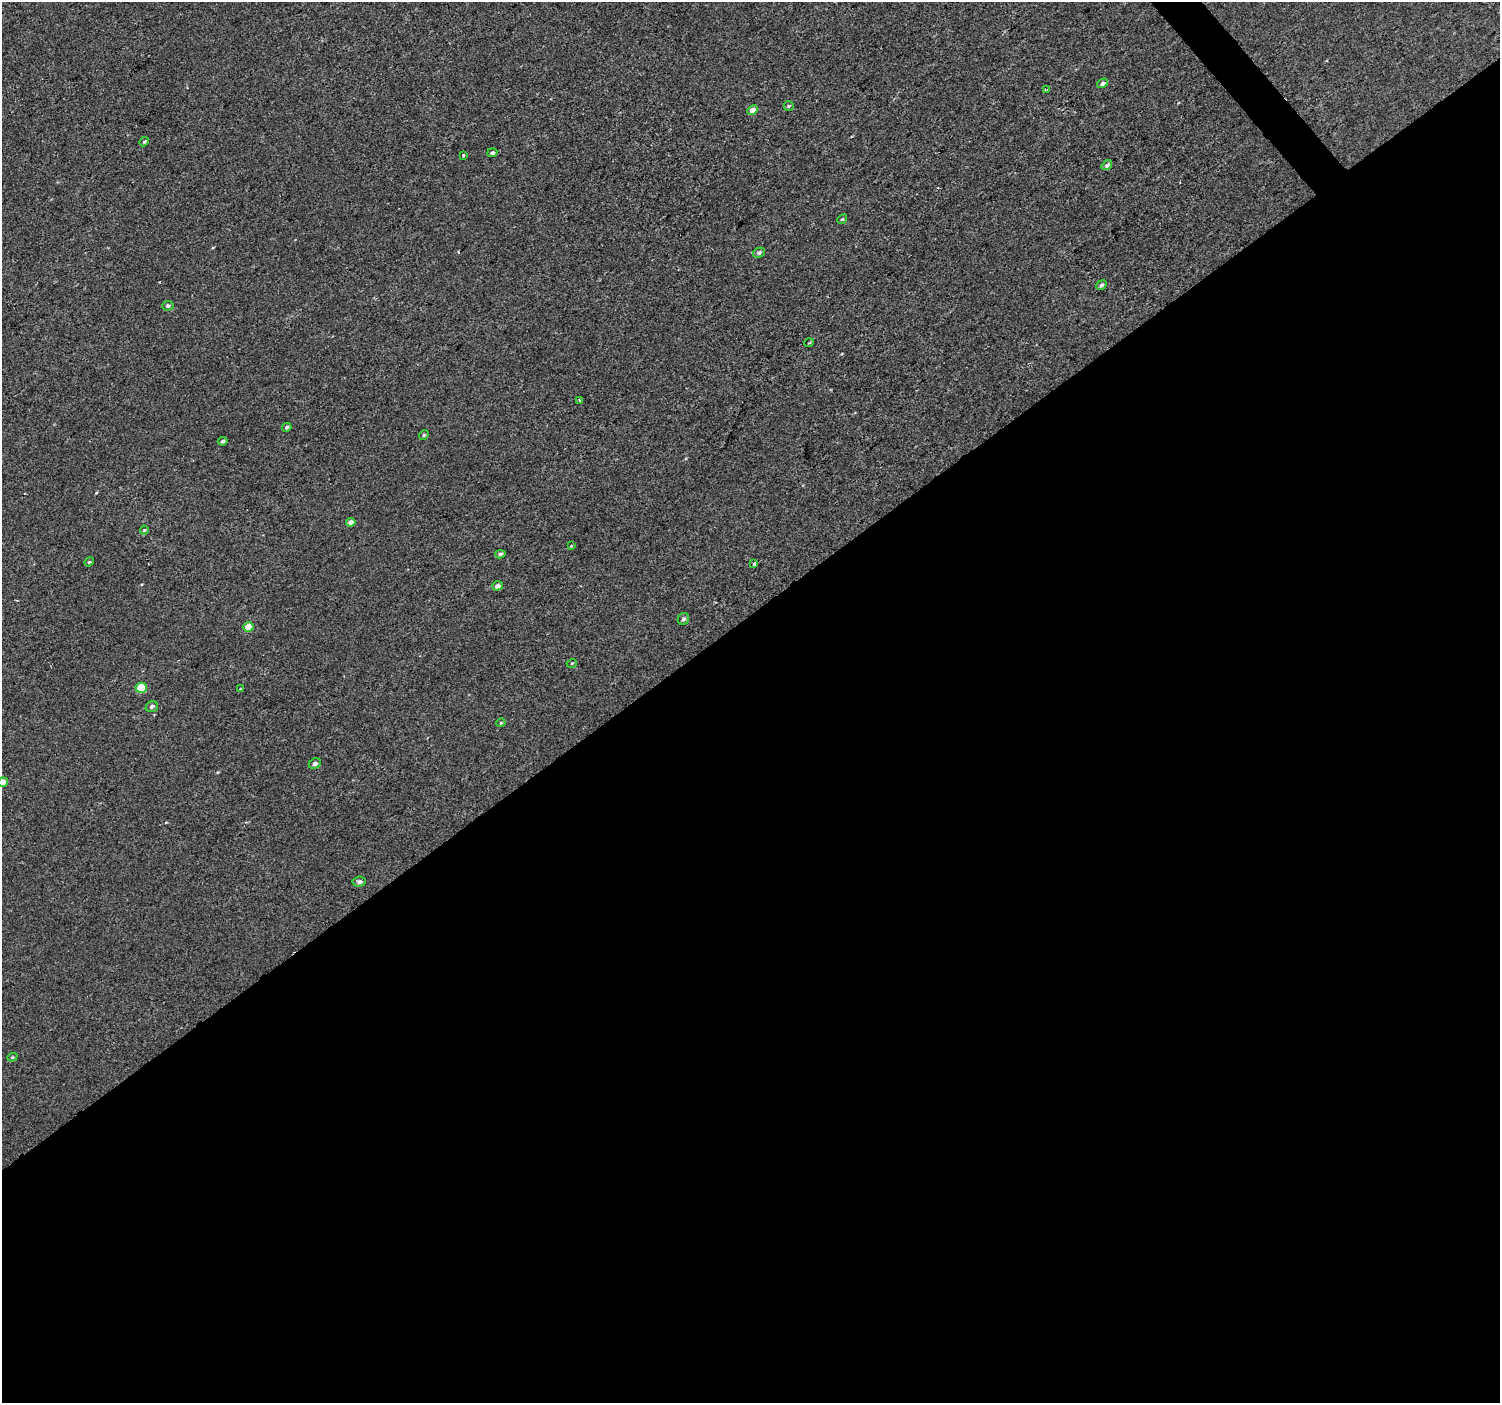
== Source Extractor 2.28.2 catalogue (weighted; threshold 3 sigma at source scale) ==
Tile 15 of 4 x 4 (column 3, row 4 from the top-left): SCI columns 2999-4496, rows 203-1603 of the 5993 x 5943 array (HDU 1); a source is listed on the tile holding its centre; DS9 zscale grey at full resolution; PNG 1502 x 1405 px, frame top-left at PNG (2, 2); each listed source drawn as its Kron ellipse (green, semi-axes under 4 px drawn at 4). Shown black and unused: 57% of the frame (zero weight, under 2 of 3 exposures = <1% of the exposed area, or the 3 px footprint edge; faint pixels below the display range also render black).
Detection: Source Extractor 2.28.2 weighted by HDU 2 'WHT'; one run over the whole footprint, this tile lists its part. Background 3.04e-04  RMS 0.0042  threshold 0.019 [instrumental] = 3 sigma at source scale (4.5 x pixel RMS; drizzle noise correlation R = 1.50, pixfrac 1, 0.0396/0.0396 arcsec/px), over >= 5 px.
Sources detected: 35; all 35 listed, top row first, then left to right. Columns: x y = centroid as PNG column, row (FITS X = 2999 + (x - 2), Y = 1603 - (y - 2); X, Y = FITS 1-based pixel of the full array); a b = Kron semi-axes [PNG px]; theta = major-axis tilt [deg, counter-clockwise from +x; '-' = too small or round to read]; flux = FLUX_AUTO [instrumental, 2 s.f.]
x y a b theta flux
1103 83 6 4 31 1.4
1047 90 3 3 - 0.93
789 106 5 4 - 0.54
752 110 5 4 - 3.1
144 142 5 3 - 0.51
492 153 5 4 - 0.96
463 156 3 3 - 0.65
1107 165 6 4 37 1.4
842 219 5 4 - 0.5
759 253 6 5 - 1
1101 285 5 4 - 0.97
168 306 5 4 - 0.89
809 343 5 3 - 0.37
579 400 3 2 - 0.4
287 427 5 4 - 0.83
424 435 5 4 - 0.54
223 441 5 4 - 0.79
351 522 5 4 - 2.8
144 530 4 4 - 0.45
571 546 4 3 - 0.36
500 554 5 4 - 1
89 562 5 4 - 0.49
754 564 3 3 - 2.5
497 586 5 4 - 1.6
683 619 6 5 - 0.94
248 627 5 4 - 6.5
572 663 5 3 - 0.37
141 688 5 5 - 11
241 689 4 3 - 0.39
152 707 6 5 - 1.1
501 723 4 4 - 0.41
315 764 6 5 - 1.4
3 782 5 4 - 3.8
359 882 7 5 6 1.3
12 1057 5 4 - 0.54
Isophote crosses this tile's border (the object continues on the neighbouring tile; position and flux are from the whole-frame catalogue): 1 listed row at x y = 3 782